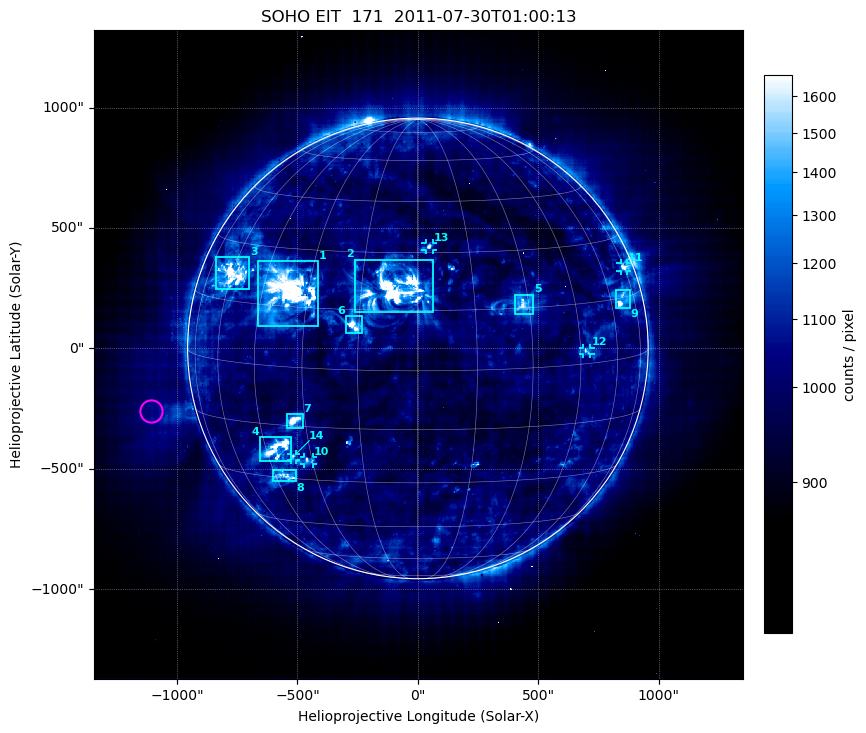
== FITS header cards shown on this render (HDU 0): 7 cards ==
TELESCOP= 'SOHO'               /
INSTRUME= 'EIT'                /
WAVELNTH=                  171 / 171 = Fe IX/X, 195 = Fe XII,
DATE-OBS= '2011-07-30T01:00:13.742' / UTC at spacecraft
CTYPE1  = 'Solar-X '           /
CTYPE2  = 'Solar-Y '           /
BUNIT   = 'counts / pixel    ' /

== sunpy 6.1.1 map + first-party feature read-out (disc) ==
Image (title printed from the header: SOHO EIT  171  2011-07-30T01:00:13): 1024 x 1024 px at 2.63 arcsec/px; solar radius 956 arcsec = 364 px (full disc in frame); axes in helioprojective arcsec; data unit counts / pixel (BUNIT, on the colour bar)
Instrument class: DISC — disc imager (sunpy class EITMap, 171 A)
Bright regions (active regions / flare kernels): reference = the median radial profile (limb darkening/brightening removed); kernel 9 px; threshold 5 sigma = 261 counts / pixel over a disc level ~996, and >= 1.15x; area >= 10 px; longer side >= 9 px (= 24 arcsec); searched inside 0.97 R_sun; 14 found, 14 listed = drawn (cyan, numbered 1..; 5 of them under ~36 arcsec drawn as corner ticks so the feature stays visible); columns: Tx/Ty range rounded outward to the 10 arcsec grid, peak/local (2 s.f.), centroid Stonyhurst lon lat
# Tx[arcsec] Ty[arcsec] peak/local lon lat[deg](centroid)
1 -670..-410 90..370 2.6 -37 +19
2 -260..60 150..370 2.5 -6 +20
3 -840..-700 240..380 1.9 -60 +22
4 -660..-520 -470..-360 2 -41 -22
5 400..480 140..230 1.6 +28 +16
6 -300..-230 60..140 1.8 -16 +11
7 -550..-470 -330..-270 1.8 -33 -14
8 -610..-500 -560..-500 1.5 -41 -29
9 820..880 160..250 1.7 +66 +15
10 -480..-430 -480..-450 1.4 -31 -24
11 840..870 320..360 1.5 +75 +22
12 680..720 -30..10 1.4 +47 +3
13 30..60 410..440 1.4 +3 +32
14 -530..-500 -470..-440 1.3 -36 -24
Off-limb structures (1.02-1.3 R_sun): pedestal 841 counts / pixel subtracted; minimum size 162 px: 10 found; the strongest spans PA ~85..120 deg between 1.04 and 1.3 R_sun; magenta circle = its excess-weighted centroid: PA ~105 deg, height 1.19 R_sun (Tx ~-1110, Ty ~-260 arcsec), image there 2.4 x the reference